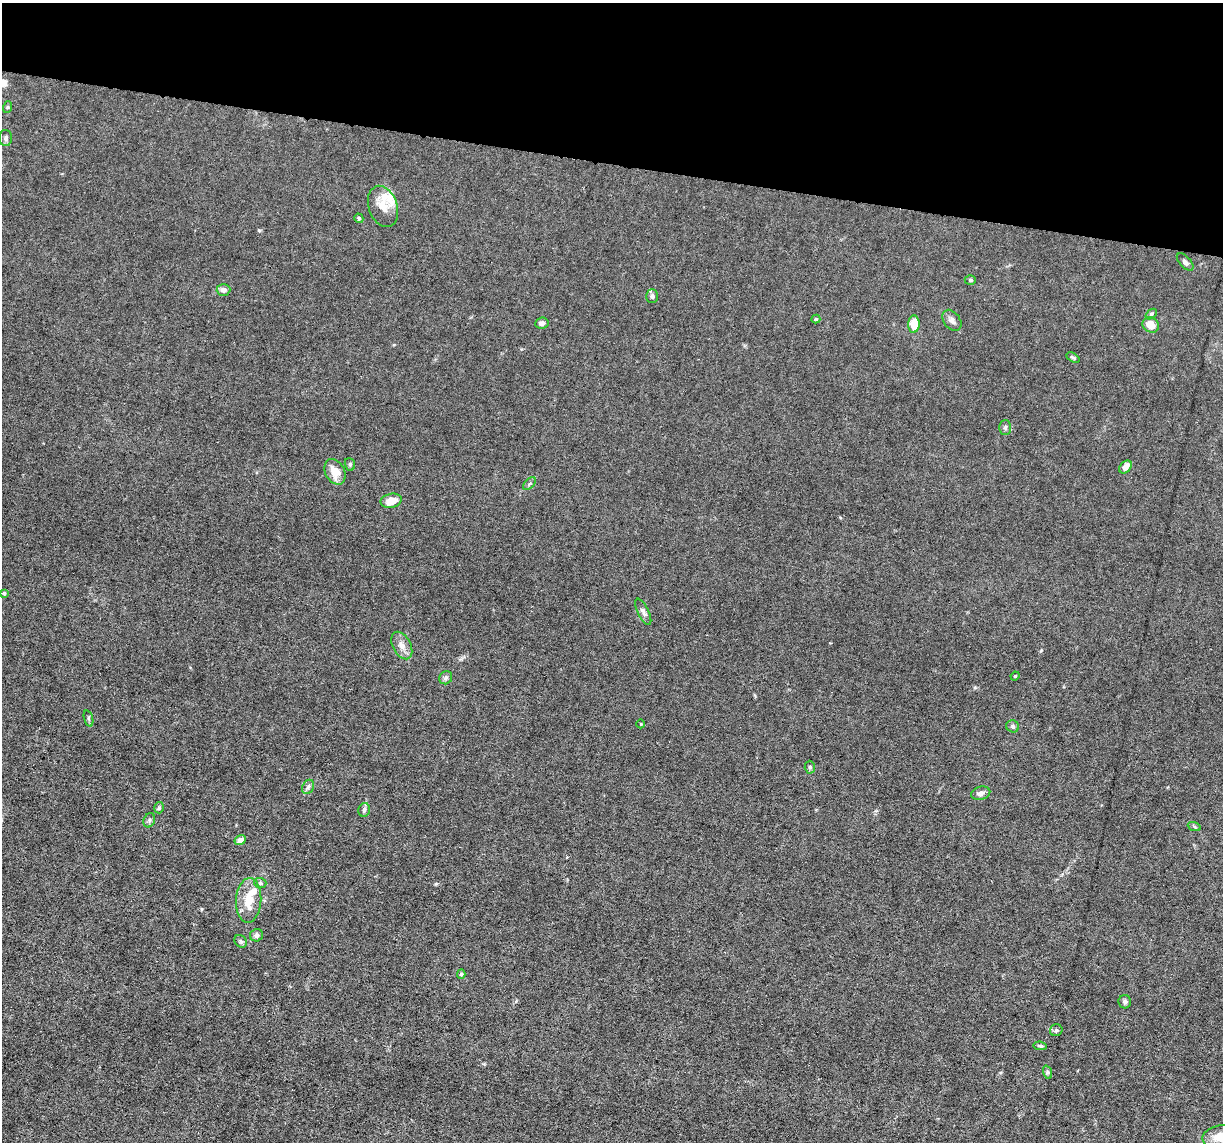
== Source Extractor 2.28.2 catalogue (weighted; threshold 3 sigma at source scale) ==
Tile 2 of 4 x 4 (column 2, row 1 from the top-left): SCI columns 1222-2442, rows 3653-4792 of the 4883 x 4908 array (HDU 1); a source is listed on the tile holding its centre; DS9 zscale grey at full resolution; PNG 1225 x 1144 px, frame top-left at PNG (2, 3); each listed source drawn as its Kron ellipse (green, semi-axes under 4 px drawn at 4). Shown black and unused: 14% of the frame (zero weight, under 3 of 6 exposures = <1% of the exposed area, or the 3 px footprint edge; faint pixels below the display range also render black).
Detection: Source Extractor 2.28.2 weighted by HDU 2 'WHT'; one run over the whole footprint, this tile lists its part. Background 0.0122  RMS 0.0026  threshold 0.0108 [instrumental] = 3 sigma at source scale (4.09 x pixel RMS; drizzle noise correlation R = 1.36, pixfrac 0.8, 0.05/0.05 arcsec/px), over >= 5 px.
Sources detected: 51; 4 inside a brighter listed object's ellipse — not listed separately; the other 47 listed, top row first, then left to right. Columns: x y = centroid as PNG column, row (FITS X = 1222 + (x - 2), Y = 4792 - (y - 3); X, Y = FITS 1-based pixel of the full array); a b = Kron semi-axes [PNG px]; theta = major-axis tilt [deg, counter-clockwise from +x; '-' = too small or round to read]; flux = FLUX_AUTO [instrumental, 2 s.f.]
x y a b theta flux
8 107 6 4 70 0.29
6 138 8 6 89 0.62
383 206 21 14 -70 3.4
359 218 5 4 - 0.43
1185 262 10 5 -48 0.77
970 280 5 4 - 0.39
223 290 7 6 - 1.2
652 296 7 6 - 0.6
1151 314 6 4 38 0.39
816 319 4 4 - 0.31
952 320 12 8 -53 1.1
542 323 7 5 6 0.77
914 324 9 5 87 4.6
1151 325 8 7 - 3
1073 358 7 3 -33 0.4
1005 428 7 6 - 0.52
350 464 6 5 - 0.4
1125 467 7 5 48 1.9
335 472 13 9 -62 3.7
530 484 8 5 45 0.51
391 501 11 7 12 3.1
4 593 4 3 - 0.42
643 612 14 5 -64 0.95
402 645 15 8 -62 2
1015 676 4 3 - 0.22
446 678 7 6 - 0.65
88 718 8 3 -71 0.41
641 724 4 3 - 0.18
1013 726 6 6 - 0.55
810 767 6 5 - 0.43
308 787 7 5 61 0.62
981 793 10 6 15 1
159 808 5 4 - 0.5
364 810 7 5 78 0.77
149 820 7 5 69 0.53
1194 826 7 4 -20 0.39
240 840 6 5 - 1.7
260 883 6 5 - 0.4
249 900 22 12 86 4.9
257 935 7 6 - 0.81
241 941 7 5 -47 0.45
461 974 4 4 - 0.45
1125 1002 6 6 - 0.57
1056 1030 6 6 - 0.47
1040 1046 7 4 -8 0.44
1047 1072 7 4 -71 0.43
1220 1137 18 11 10 4.2
Isophote crosses this tile's border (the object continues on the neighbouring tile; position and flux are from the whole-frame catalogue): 1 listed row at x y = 1220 1137